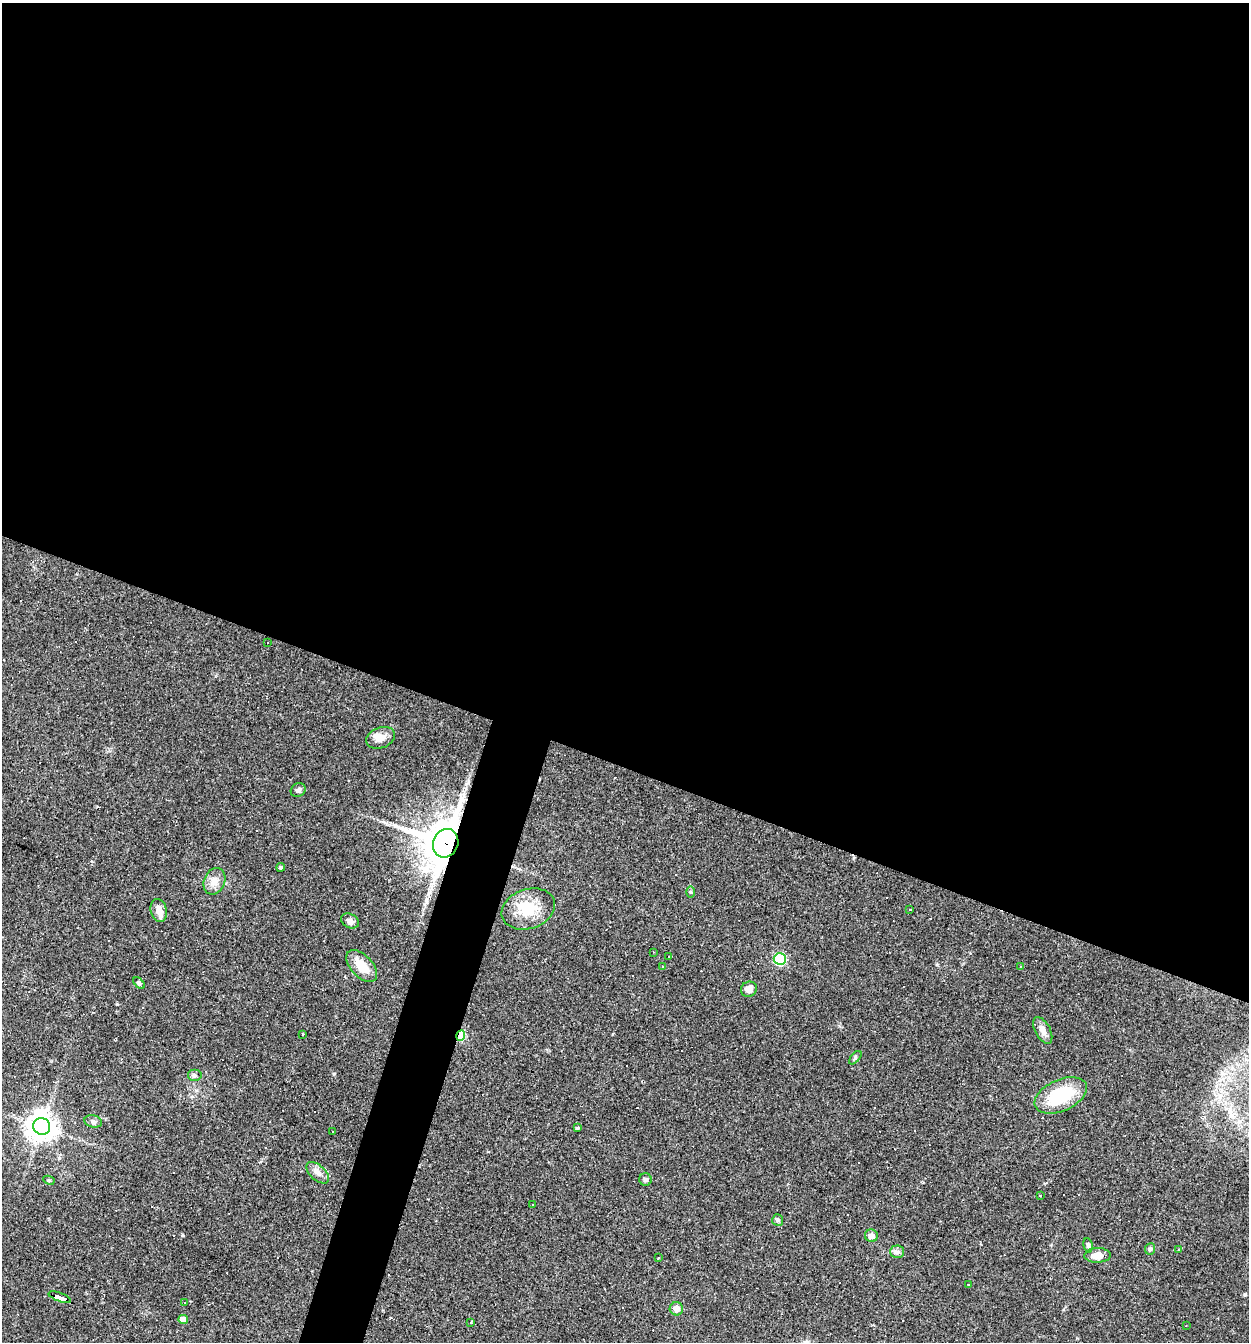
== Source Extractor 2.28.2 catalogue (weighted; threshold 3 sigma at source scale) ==
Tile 3 of 4 x 4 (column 3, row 1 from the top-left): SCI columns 2754-4000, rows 4023-5362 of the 5378 x 5362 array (HDU 1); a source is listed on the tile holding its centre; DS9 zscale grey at full resolution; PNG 1251 x 1344 px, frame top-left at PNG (2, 3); each listed source drawn as its Kron ellipse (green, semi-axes under 4 px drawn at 4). Shown black and unused: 60% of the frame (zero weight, under 3 of 4 exposures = <1% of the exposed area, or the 3 px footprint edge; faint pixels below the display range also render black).
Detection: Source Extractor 2.28.2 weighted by HDU 2 'WHT'; one run over the whole footprint, this tile lists its part. Background 0.0527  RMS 0.0047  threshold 0.0212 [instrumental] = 3 sigma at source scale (4.5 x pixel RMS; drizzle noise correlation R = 1.50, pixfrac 1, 0.05/0.05 arcsec/px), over >= 5 px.
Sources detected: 72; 1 inside a brighter object's white glare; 22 cosmic-ray / hot-pixel residue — neither listed nor drawn; the other 49 listed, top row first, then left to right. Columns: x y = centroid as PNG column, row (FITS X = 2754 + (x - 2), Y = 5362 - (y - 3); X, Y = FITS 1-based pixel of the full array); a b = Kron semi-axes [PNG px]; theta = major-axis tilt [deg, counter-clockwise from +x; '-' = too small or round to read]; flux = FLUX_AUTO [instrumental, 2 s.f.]
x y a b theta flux
267 642 3 3 - 0.64
381 738 15 10 20 4.5
298 790 8 6 36 1.4
446 843 14 12 68 1400
281 867 4 4 - 0.8
214 881 14 10 68 4.1
691 892 6 4 -89 0.67
528 909 27 19 19 14
910 909 3 3 - 1.8
159 910 12 8 -78 3.3
350 921 9 7 -29 2.1
653 952 2 2 - 0.27
669 957 3 2 - 0.36
780 959 6 5 - 46
362 966 19 10 -47 7.5
663 966 3 2 - 0.29
1020 966 3 2 - 0.35
139 983 7 4 -46 0.72
749 989 8 7 - 3.8
1043 1030 15 7 -62 3.2
303 1034 3 3 - 1.8
461 1036 5 4 - 22
855 1058 8 4 49 0.71
194 1076 7 6 - 1
1061 1095 28 15 24 27
93 1121 9 6 -16 1.3
42 1126 8 8 - 600
577 1128 4 3 - 0.6
333 1131 3 2 - 0.5
318 1173 13 7 -43 2.7
49 1180 6 4 -27 0.67
646 1180 6 6 - 1
1040 1195 3 3 - 0.73
532 1205 3 2 - 0.45
778 1220 6 5 - 0.8
871 1236 6 6 - 2.6
1088 1245 7 4 -81 0.96
1150 1249 6 5 - 0.89
1178 1250 3 2 - 0.38
897 1252 7 6 - 1.2
1098 1255 13 7 2 4.3
658 1258 3 2 - 0.34
968 1285 3 2 - 0.45
60 1297 12 3 -21 94
184 1302 3 2 - 0.47
676 1309 7 6 - 3.2
183 1320 5 4 - 5.5
471 1322 3 3 - 0.56
1186 1326 2 2 - 0.26
Overlapping masked pixels (flux is a lower limit): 3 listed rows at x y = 446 843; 461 1036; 60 1297
Unlisted compact peaks at least as high as the median listed source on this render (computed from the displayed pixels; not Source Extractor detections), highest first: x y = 183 1235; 937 965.